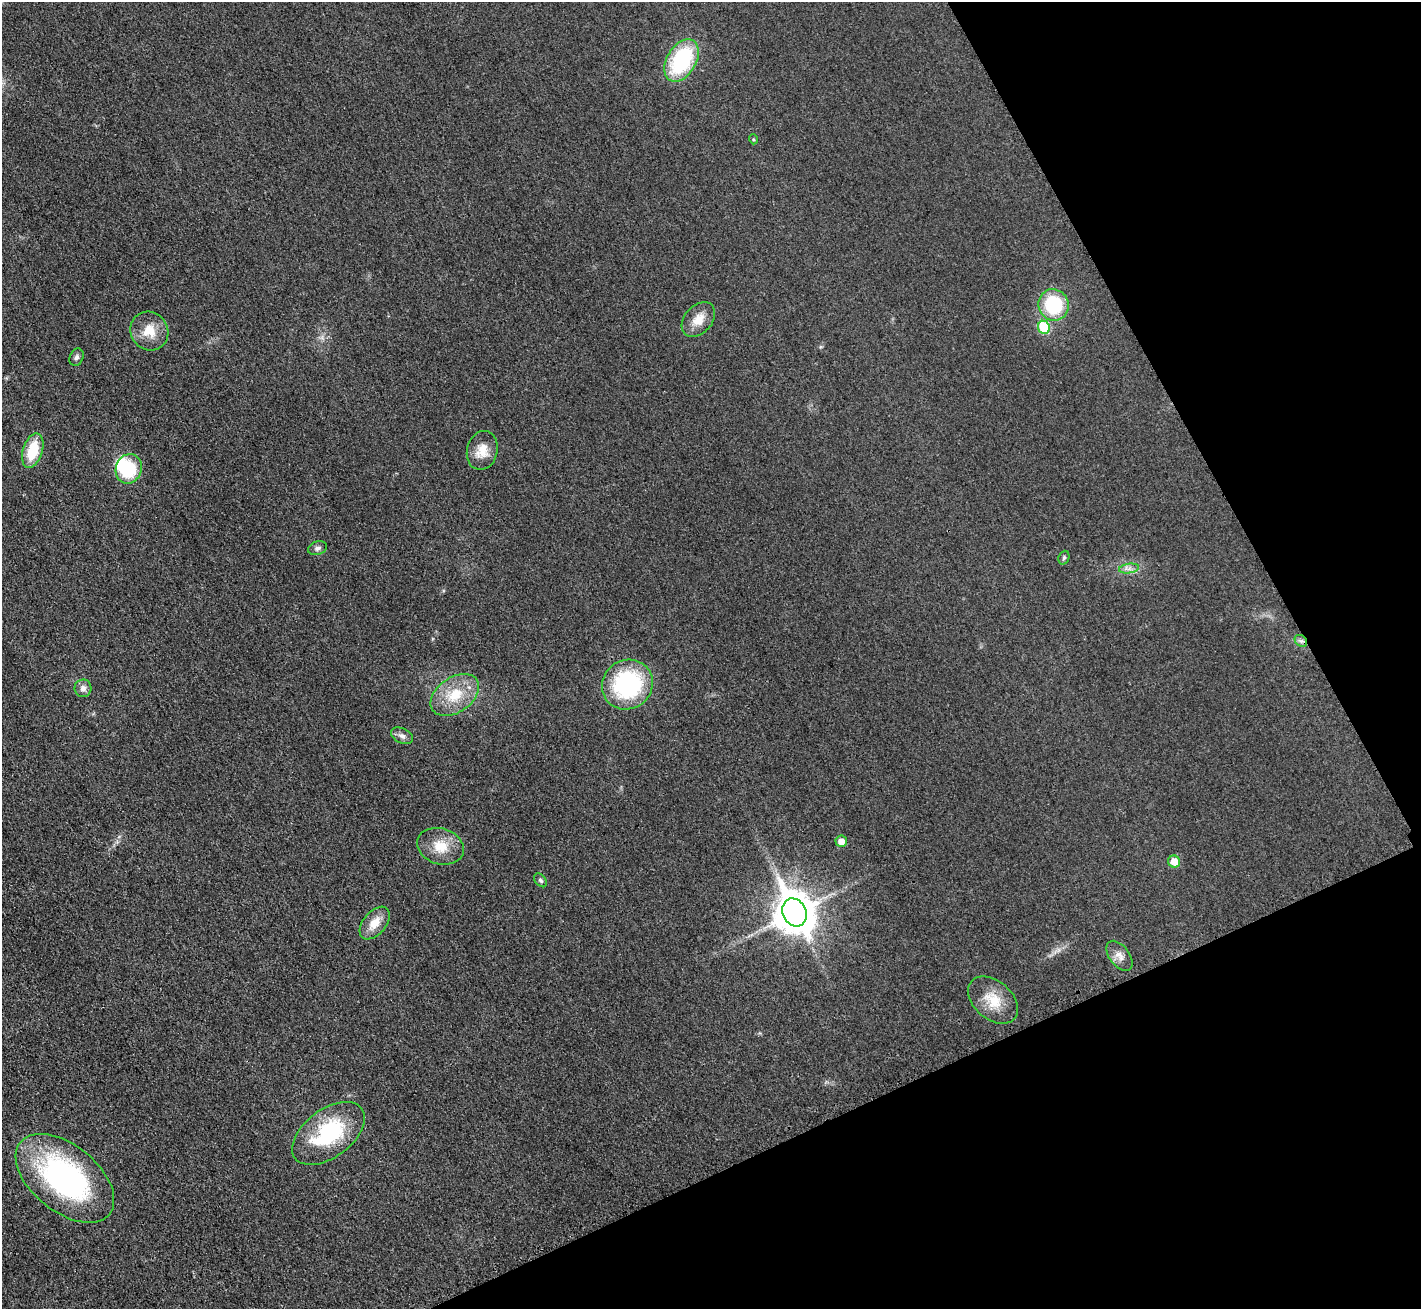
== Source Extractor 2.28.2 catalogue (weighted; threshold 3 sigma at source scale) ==
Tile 12 of 4 x 4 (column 4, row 3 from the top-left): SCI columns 4279-5697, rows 1480-2786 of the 5720 x 5713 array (HDU 1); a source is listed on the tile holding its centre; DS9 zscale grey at full resolution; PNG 1423 x 1311 px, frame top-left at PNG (2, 2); each listed source drawn as its Kron ellipse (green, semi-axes under 4 px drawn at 4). Shown black and unused: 23% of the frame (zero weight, under 3 of 4 exposures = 2% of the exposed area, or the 3 px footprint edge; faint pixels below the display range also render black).
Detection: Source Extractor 2.28.2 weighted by HDU 2 'WHT'; one run over the whole footprint, this tile lists its part. Background 0.0237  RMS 0.0059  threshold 0.0264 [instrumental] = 3 sigma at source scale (4.5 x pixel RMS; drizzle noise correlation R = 1.50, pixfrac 1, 0.05/0.05 arcsec/px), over >= 5 px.
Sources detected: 29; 1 inside a brighter object's white glare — neither listed nor drawn; the other 28 listed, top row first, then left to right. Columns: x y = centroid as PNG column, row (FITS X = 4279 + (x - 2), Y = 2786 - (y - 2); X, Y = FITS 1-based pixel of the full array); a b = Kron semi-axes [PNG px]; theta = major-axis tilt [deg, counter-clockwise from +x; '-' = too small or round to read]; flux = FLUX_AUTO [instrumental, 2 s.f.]
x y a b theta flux
681 60 23 14 59 52
753 139 5 3 - 0.59
1054 305 16 15 - 37
698 319 20 13 49 8.6
1044 327 6 6 - 30
149 331 20 18 -52 12
76 357 9 6 68 1.7
482 450 20 15 76 9.3
33 451 18 10 73 19
129 469 15 12 71 32
317 548 10 6 18 1.9
1064 558 7 5 69 1.1
1129 569 10 4 9 2.3
1301 641 7 5 -41 1.6
627 685 26 24 38 70
83 688 9 8 - 2.9
455 695 27 17 35 19
402 736 12 7 -27 2.6
841 841 5 5 - 5.5
440 846 24 18 -17 13
1174 861 6 6 - 8.9
540 880 8 5 -51 1.2
795 912 14 11 -64 1600
375 923 19 11 50 9.1
1119 956 17 10 -52 4.8
993 1000 28 19 -41 15
328 1133 42 24 37 52
65 1178 57 33 -39 130